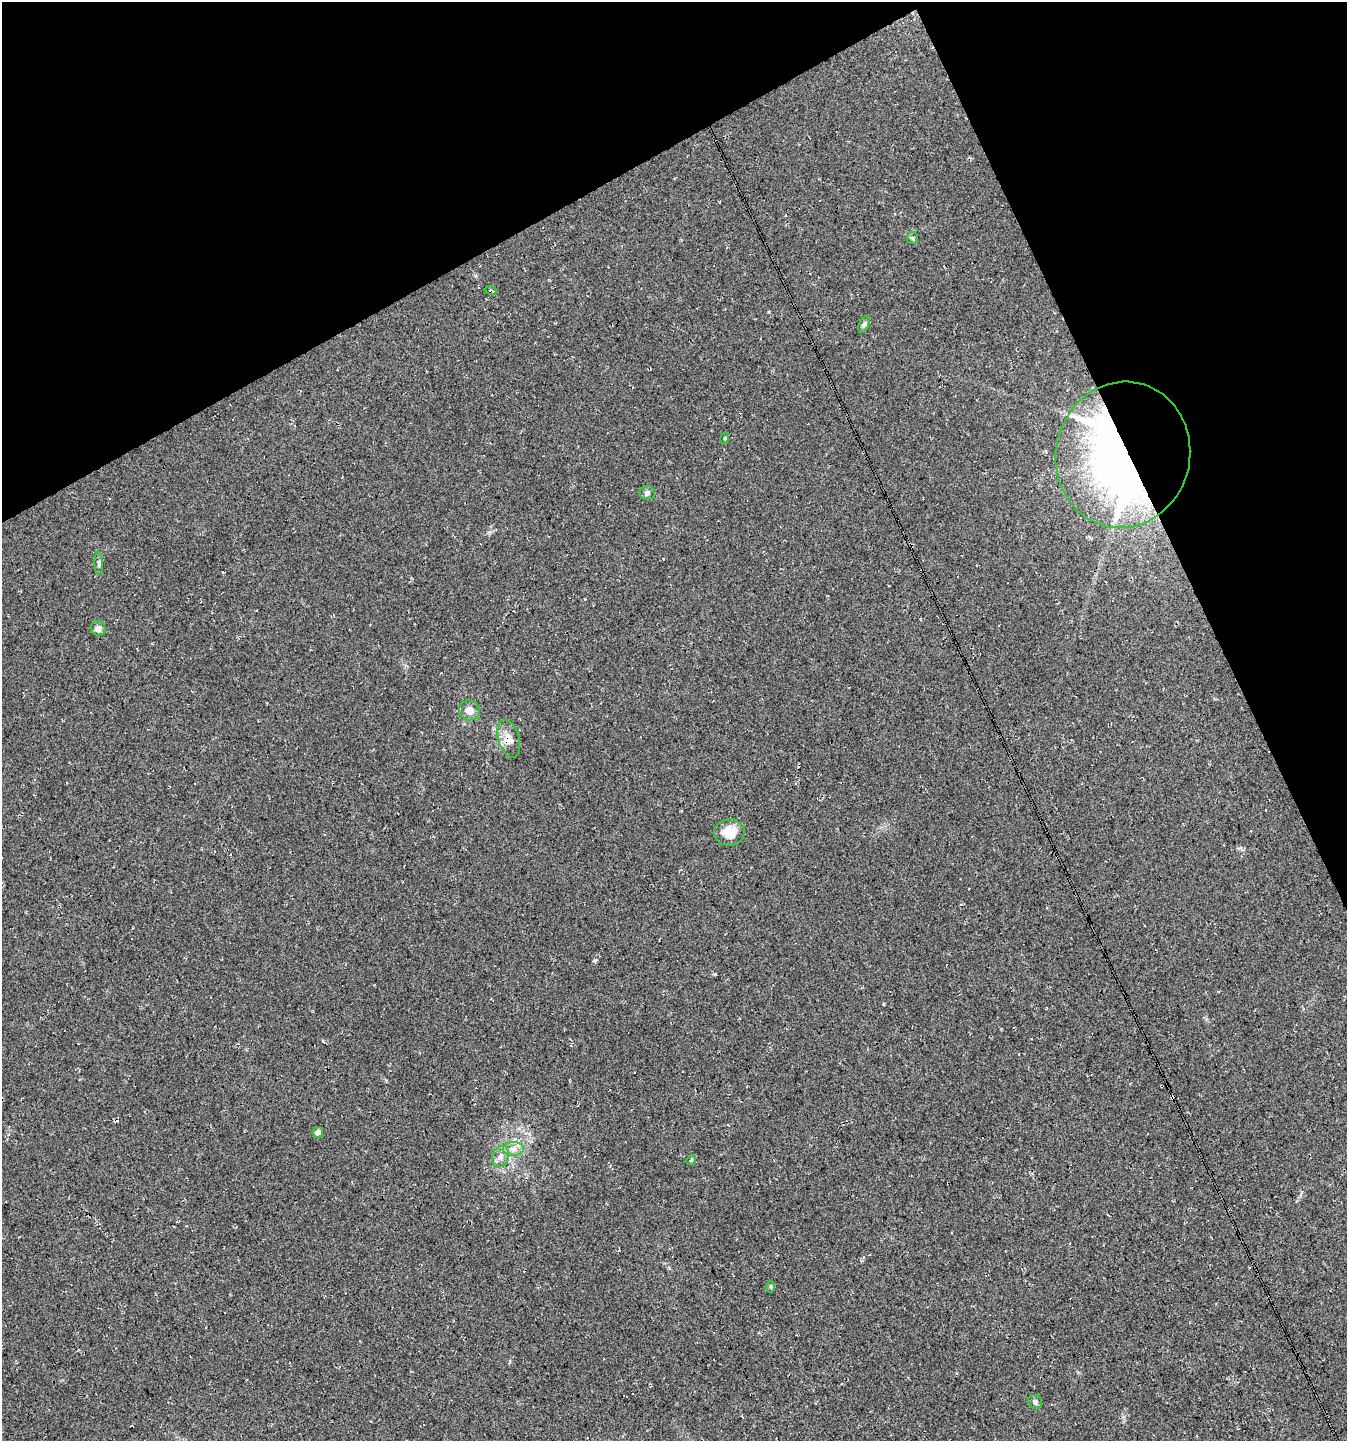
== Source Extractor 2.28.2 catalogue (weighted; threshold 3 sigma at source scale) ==
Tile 3 of 4 x 4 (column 3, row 1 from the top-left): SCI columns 2791-4135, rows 4321-5759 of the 5639 x 5759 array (HDU 1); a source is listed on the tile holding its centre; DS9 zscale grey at full resolution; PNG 1349 x 1443 px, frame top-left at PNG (2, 2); each listed source drawn as its Kron ellipse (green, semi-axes under 4 px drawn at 4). Shown black and unused: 23% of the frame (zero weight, under 3 of 4 exposures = <1% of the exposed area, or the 3 px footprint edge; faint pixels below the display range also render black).
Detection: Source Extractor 2.28.2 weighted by HDU 2 'WHT'; one run over the whole footprint, this tile lists its part. Background 0.0264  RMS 0.0068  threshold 0.0304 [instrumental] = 3 sigma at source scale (4.5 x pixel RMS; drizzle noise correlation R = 1.50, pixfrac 1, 0.0396/0.0396 arcsec/px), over >= 5 px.
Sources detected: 20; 2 inside a brighter object's white glare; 1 cosmic-ray / hot-pixel residue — neither listed nor drawn; the other 17 listed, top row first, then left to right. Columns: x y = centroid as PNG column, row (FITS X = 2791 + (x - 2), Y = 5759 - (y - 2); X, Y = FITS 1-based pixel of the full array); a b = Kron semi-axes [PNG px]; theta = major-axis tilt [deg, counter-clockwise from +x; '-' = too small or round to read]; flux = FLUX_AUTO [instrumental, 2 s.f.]
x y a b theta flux
912 238 6 5 - 1.2
491 291 6 3 -10 1.1
864 324 9 5 65 1.5
725 438 6 3 74 0.67
1123 455 73 67 77 380
647 493 8 6 0 1.8
99 563 11 4 -87 1.4
98 628 7 7 - 3.5
469 710 10 10 - 5.2
509 739 19 10 -74 7.4
729 832 15 13 2 12
318 1132 5 5 - 4.3
513 1149 10 7 2 3.8
501 1157 11 8 70 3.9
691 1160 5 4 - 0.93
771 1287 6 4 -89 0.95
1035 1402 7 6 - 1.9
Overlapping masked pixels (flux is a lower limit): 3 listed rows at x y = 491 291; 1123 455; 509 739
Unlisted compact peaks at least as high as the median listed source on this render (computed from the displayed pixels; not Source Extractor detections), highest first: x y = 595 960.